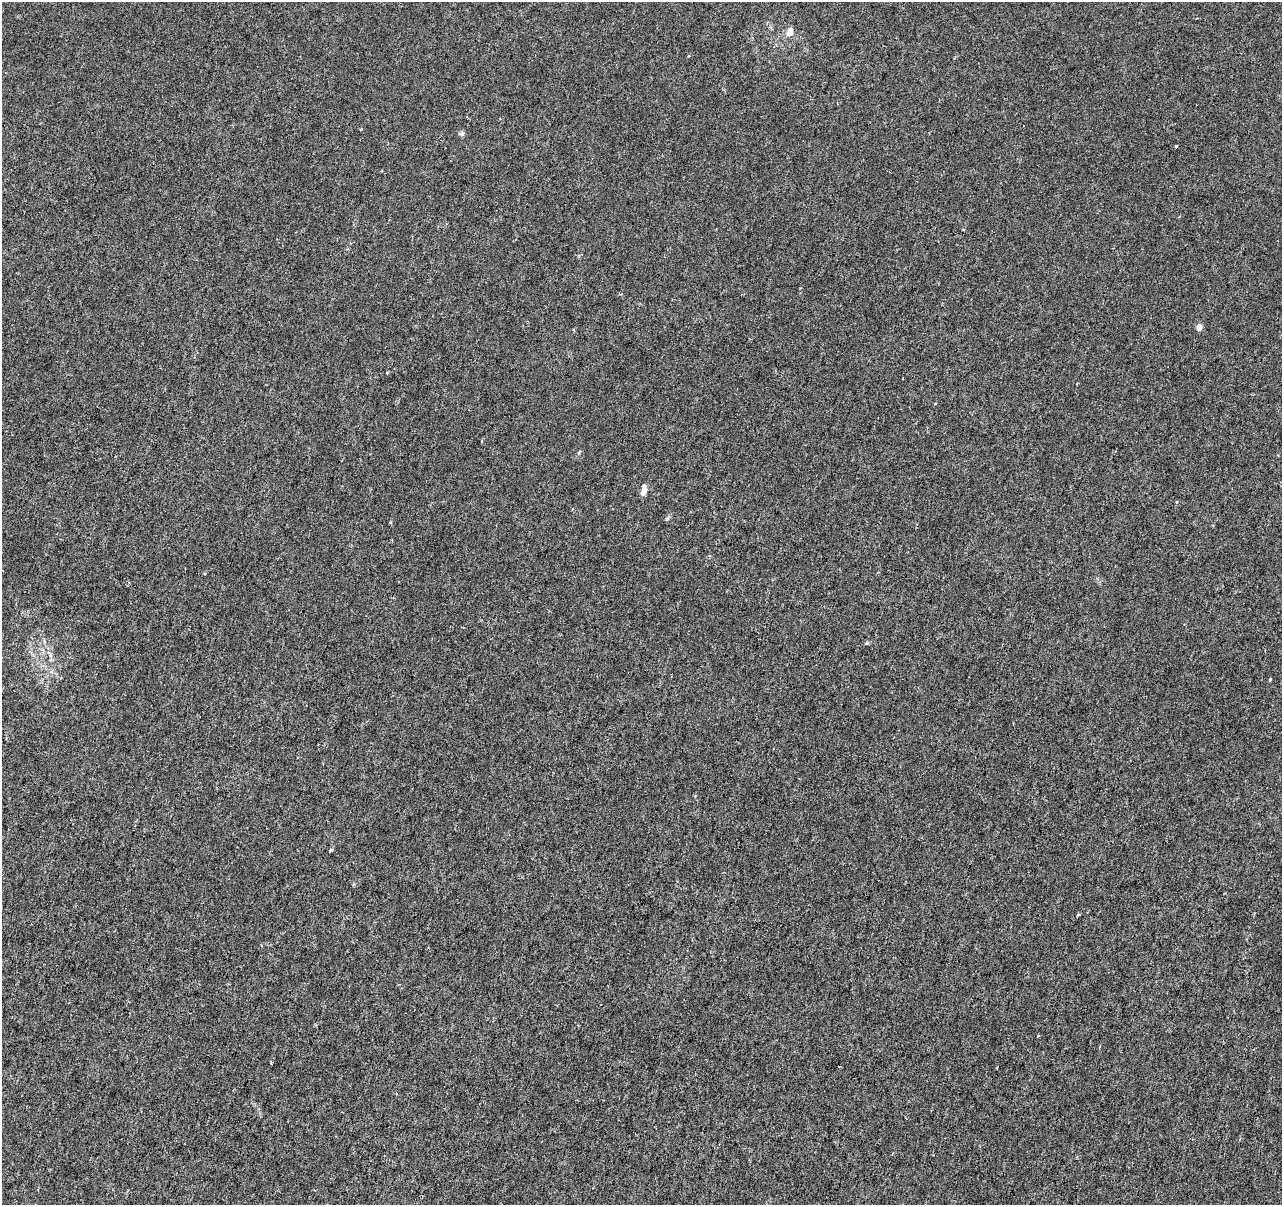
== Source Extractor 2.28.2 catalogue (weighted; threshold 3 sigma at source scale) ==
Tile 7 of 4 x 4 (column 3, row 2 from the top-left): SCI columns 2570-3849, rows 2688-3890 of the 5130 x 5314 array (HDU 1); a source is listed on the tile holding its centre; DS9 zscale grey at full resolution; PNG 1284 x 1207 px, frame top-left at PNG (2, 2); no overlay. Shown black and unused: <1% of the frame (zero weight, under 3 of 6 exposures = <1% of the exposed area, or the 3 px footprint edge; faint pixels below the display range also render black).
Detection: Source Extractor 2.28.2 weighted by HDU 2 'WHT'; one run over the whole footprint, this tile lists its part. Background -1.39e-04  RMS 0.0012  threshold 0.0051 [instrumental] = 3 sigma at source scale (4.09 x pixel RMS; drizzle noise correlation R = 1.36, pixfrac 0.8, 0.0396/0.0396 arcsec/px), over >= 5 px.
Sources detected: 14; all 14 listed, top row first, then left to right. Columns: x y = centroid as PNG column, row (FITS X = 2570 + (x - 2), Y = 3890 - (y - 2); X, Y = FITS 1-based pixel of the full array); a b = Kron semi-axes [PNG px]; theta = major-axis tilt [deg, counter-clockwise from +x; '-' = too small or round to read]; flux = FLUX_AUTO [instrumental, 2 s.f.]
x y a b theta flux
790 32 11 7 62 0.65
462 134 7 6 - 0.26
1176 146 3 2 - 0.1
1199 327 5 4 - 0.97
388 373 3 3 - 0.13
643 490 14 6 74 0.61
667 518 6 4 30 0.17
390 522 3 3 - 0.12
205 574 3 2 - 0.11
866 643 6 4 20 0.18
1270 680 3 3 - 0.2
331 850 4 4 - 0.17
1038 1036 3 2 - 0.087
396 1093 3 2 - 0.11